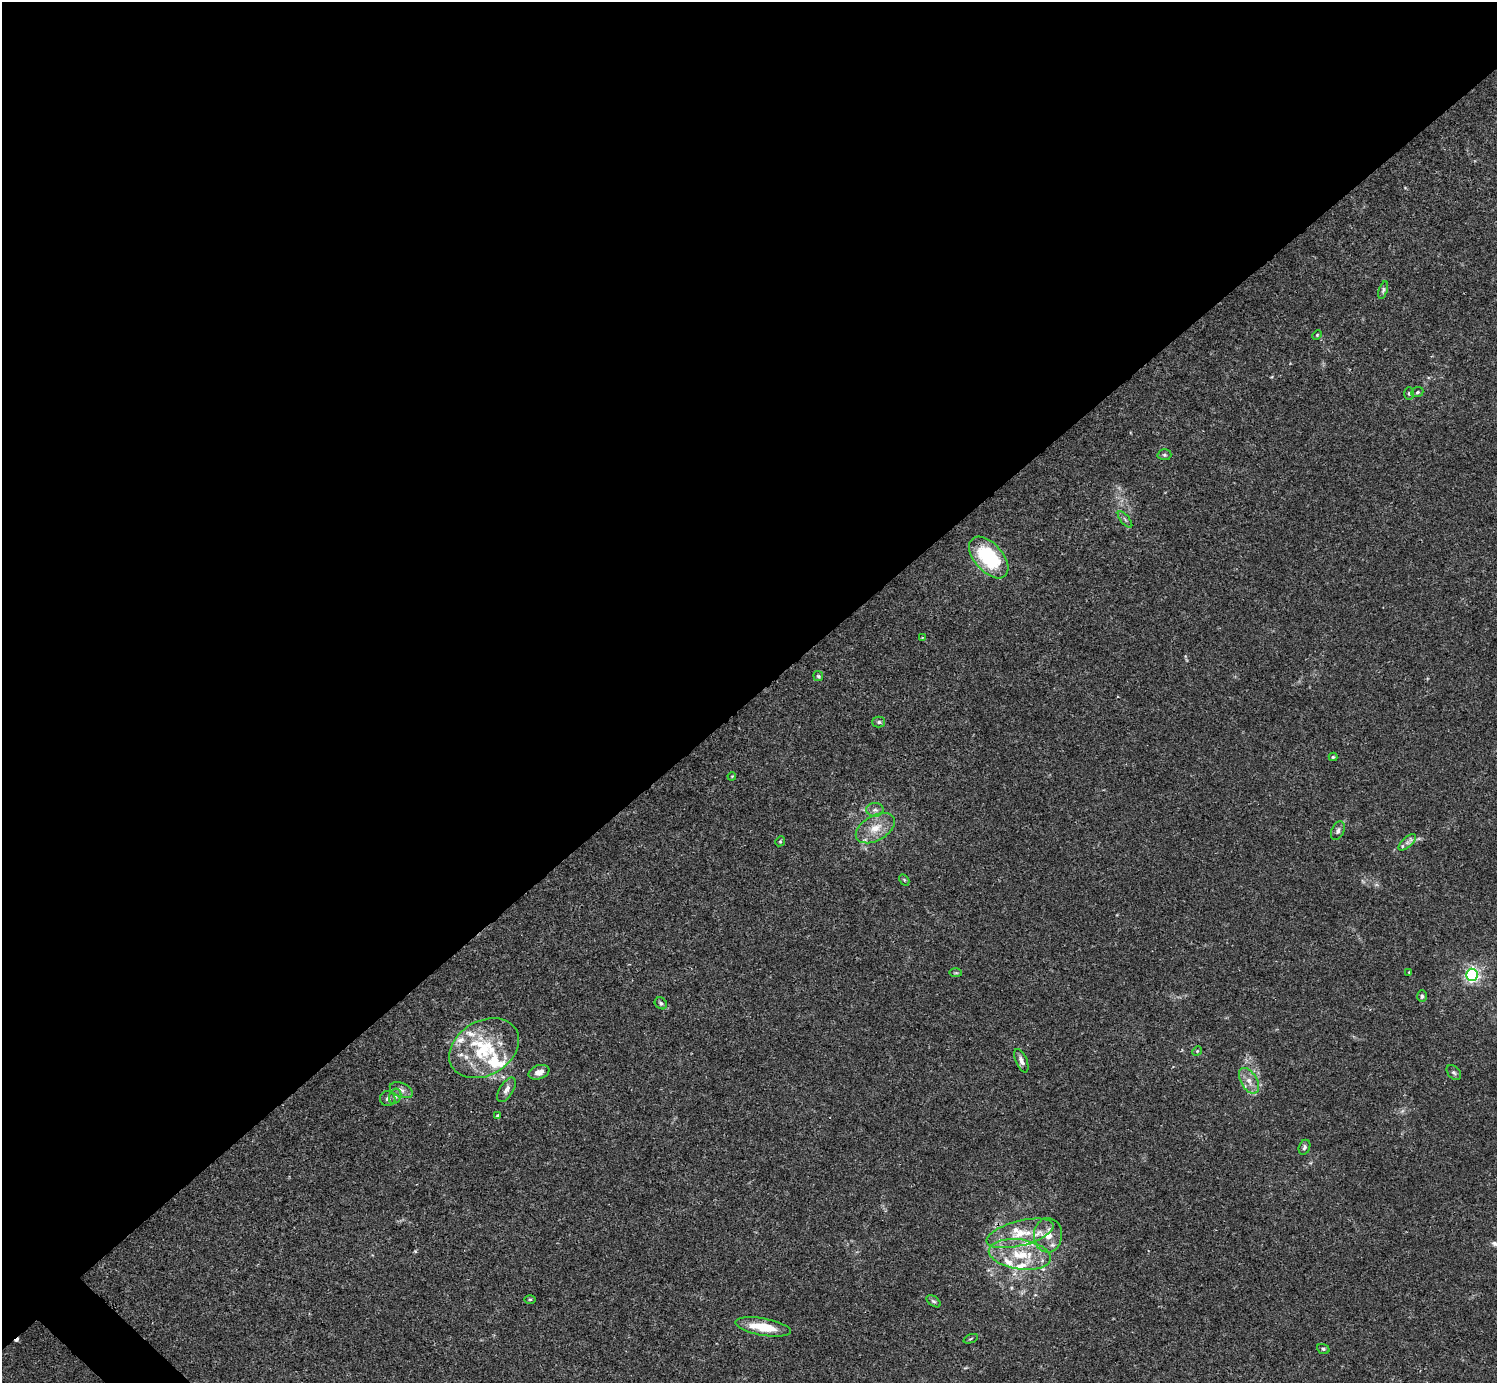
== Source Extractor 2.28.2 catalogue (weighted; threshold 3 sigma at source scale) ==
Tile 2 of 4 x 4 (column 2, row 1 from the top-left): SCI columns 1496-2990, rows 4302-5682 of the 5982 x 5981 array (HDU 1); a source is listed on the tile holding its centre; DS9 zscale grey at full resolution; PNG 1499 x 1385 px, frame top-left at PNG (2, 2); each listed source drawn as its Kron ellipse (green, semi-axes under 4 px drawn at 4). Shown black and unused: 51% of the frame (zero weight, under 3 of 4 exposures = <1% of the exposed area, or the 3 px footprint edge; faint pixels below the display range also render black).
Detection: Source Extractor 2.28.2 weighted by HDU 2 'WHT'; one run over the whole footprint, this tile lists its part. Background 0.0165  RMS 0.0022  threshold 0.00975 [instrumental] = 3 sigma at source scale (4.5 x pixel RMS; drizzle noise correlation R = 1.50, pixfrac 1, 0.05/0.05 arcsec/px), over >= 5 px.
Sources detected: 58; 1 cosmic-ray / hot-pixel residue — neither listed nor drawn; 14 inside a brighter listed object's ellipse — not listed separately; the other 43 listed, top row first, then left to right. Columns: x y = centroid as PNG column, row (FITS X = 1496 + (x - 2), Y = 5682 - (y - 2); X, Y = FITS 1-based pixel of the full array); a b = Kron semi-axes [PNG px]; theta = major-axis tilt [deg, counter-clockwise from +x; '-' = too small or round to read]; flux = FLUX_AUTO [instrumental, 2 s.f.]
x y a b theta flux
1383 290 9 4 73 0.39
1317 335 5 3 - 0.22
1417 392 6 5 - 0.38
1409 393 6 5 - 0.39
1164 455 7 5 -1 0.37
1125 519 10 3 -50 0.38
989 557 25 14 -48 16
922 638 4 2 - 0.19
818 676 5 5 - 0.28
879 722 6 5 - 0.41
1333 757 4 4 - 0.26
732 776 4 3 - 0.16
875 810 8 7 - 0.76
875 828 21 12 29 3.7
1338 831 10 6 65 0.66
780 841 5 4 - 0.27
1407 842 11 5 41 0.86
904 880 6 4 -60 0.26
1409 972 3 3 - 0.16
956 973 6 3 -1 0.23
1472 975 6 6 - 45
1422 996 6 4 -87 0.41
661 1003 7 5 -40 0.4
484 1048 37 27 30 14
1197 1051 5 4 - 0.26
1021 1061 12 5 -67 0.93
539 1072 11 7 20 1.5
1454 1072 8 6 -47 0.47
1249 1081 14 8 -60 1.8
401 1090 12 7 -22 1.1
506 1090 14 6 58 1.2
395 1096 8 6 70 0.66
388 1099 7 7 - 0.73
498 1116 4 3 - 0.51
1304 1147 8 5 68 0.49
1020 1233 34 12 14 6
1048 1235 17 14 89 3.2
1020 1254 31 15 -8 7.7
530 1299 5 3 - 0.23
934 1301 8 4 -35 0.41
763 1327 28 8 -10 5.6
971 1339 7 2 21 0.2
1323 1349 6 5 - 0.34